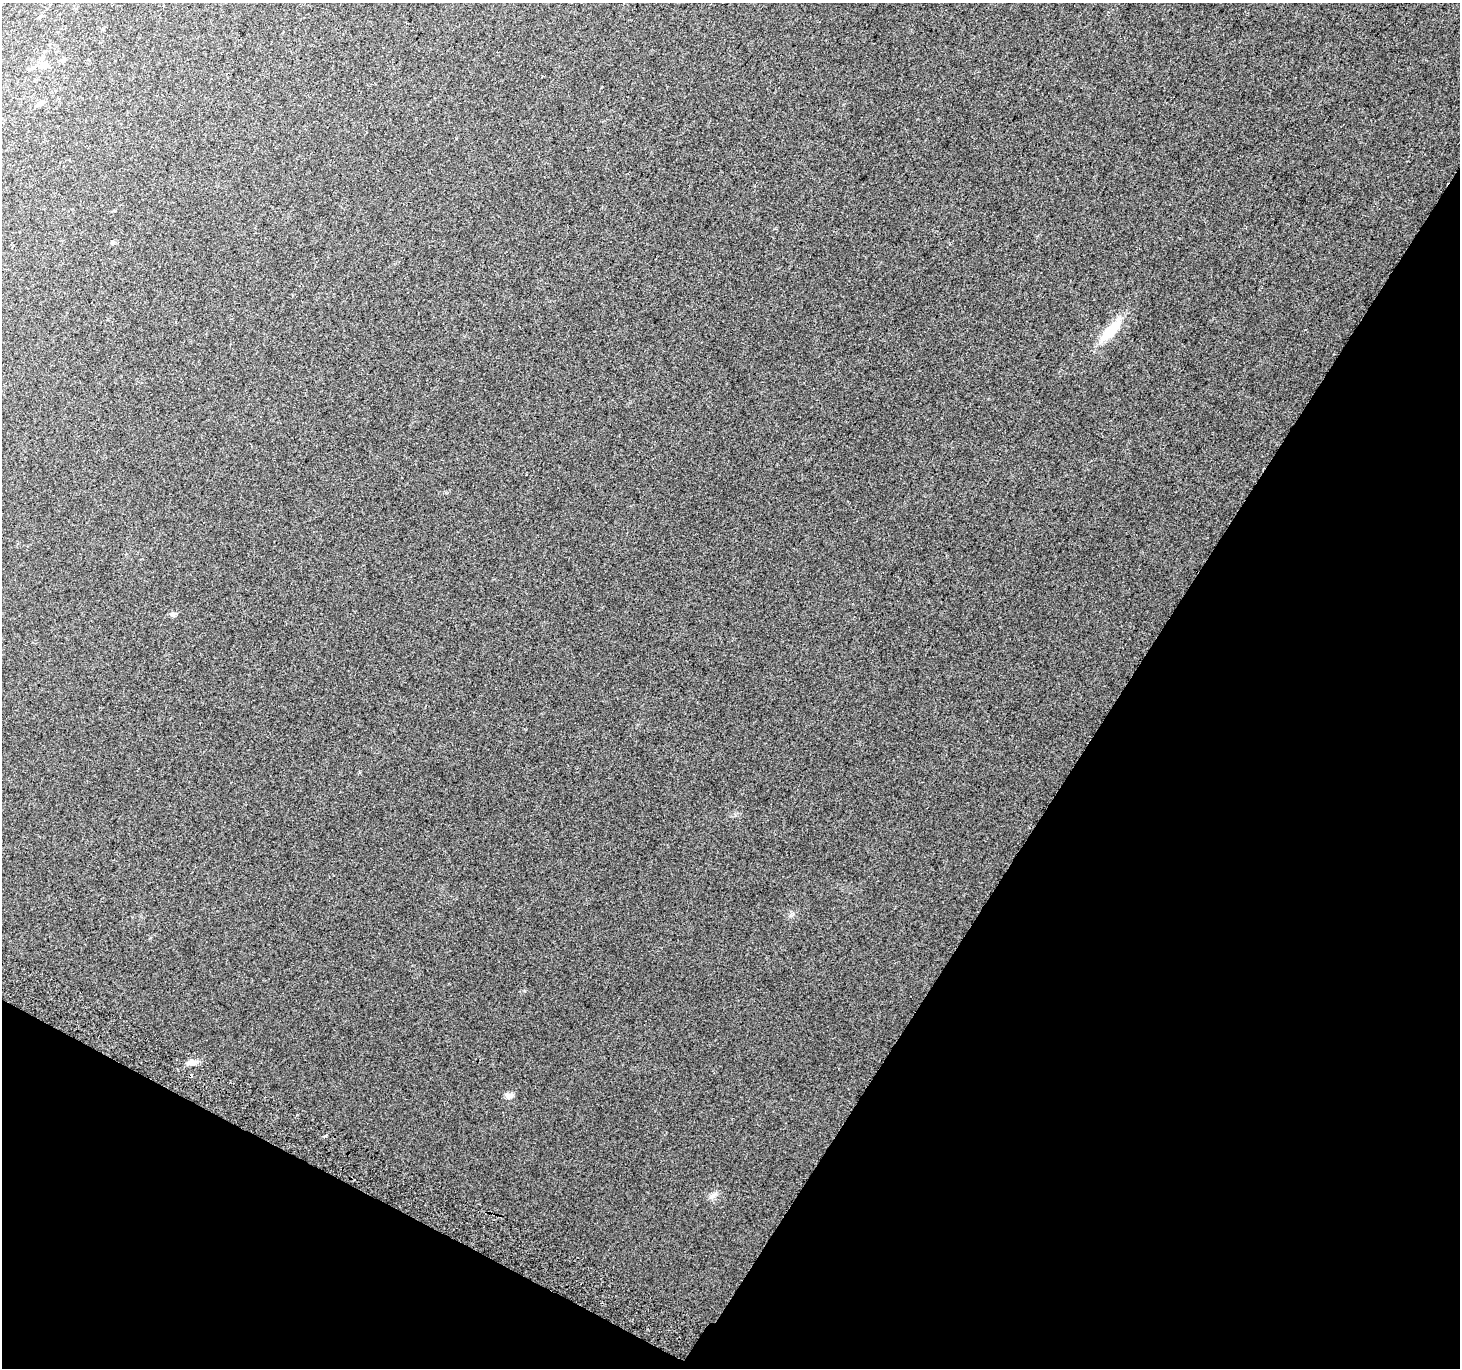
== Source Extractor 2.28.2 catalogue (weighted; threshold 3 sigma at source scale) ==
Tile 15 of 4 x 4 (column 3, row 4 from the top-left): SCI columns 2950-4407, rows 300-1665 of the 5888 x 5996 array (HDU 1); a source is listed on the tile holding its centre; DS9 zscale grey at full resolution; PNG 1462 x 1370 px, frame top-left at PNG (2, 3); no overlay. Shown black and unused: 30% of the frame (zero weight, under 2 of 3 exposures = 2% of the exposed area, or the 3 px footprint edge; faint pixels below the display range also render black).
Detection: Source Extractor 2.28.2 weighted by HDU 2 'WHT'; one run over the whole footprint, this tile lists its part. Background 0.0358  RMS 0.012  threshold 0.0562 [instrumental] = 3 sigma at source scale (4.5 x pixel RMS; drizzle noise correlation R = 1.50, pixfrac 1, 0.0396/0.0396 arcsec/px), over >= 5 px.
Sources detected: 11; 1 cosmic-ray / hot-pixel residue — not listed; the other 10 listed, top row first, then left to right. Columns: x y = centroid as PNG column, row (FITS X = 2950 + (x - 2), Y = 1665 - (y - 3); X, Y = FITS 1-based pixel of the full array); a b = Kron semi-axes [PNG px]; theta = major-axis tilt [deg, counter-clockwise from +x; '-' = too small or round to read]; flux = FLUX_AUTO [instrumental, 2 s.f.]
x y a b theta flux
39 17 6 4 45 1.5
41 58 9 6 42 4
63 60 8 5 44 2.7
45 65 11 7 26 5.9
41 103 10 6 29 5.1
1111 331 26 10 46 39
174 614 9 5 36 2.7
191 1063 15 6 7 6.9
509 1096 9 7 -11 6
326 1135 3 3 - 2.5
Unlisted compact peaks at least as high as the median listed source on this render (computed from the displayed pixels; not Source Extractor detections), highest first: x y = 713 1195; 793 914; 735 815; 525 991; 150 938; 359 772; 456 138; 447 493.